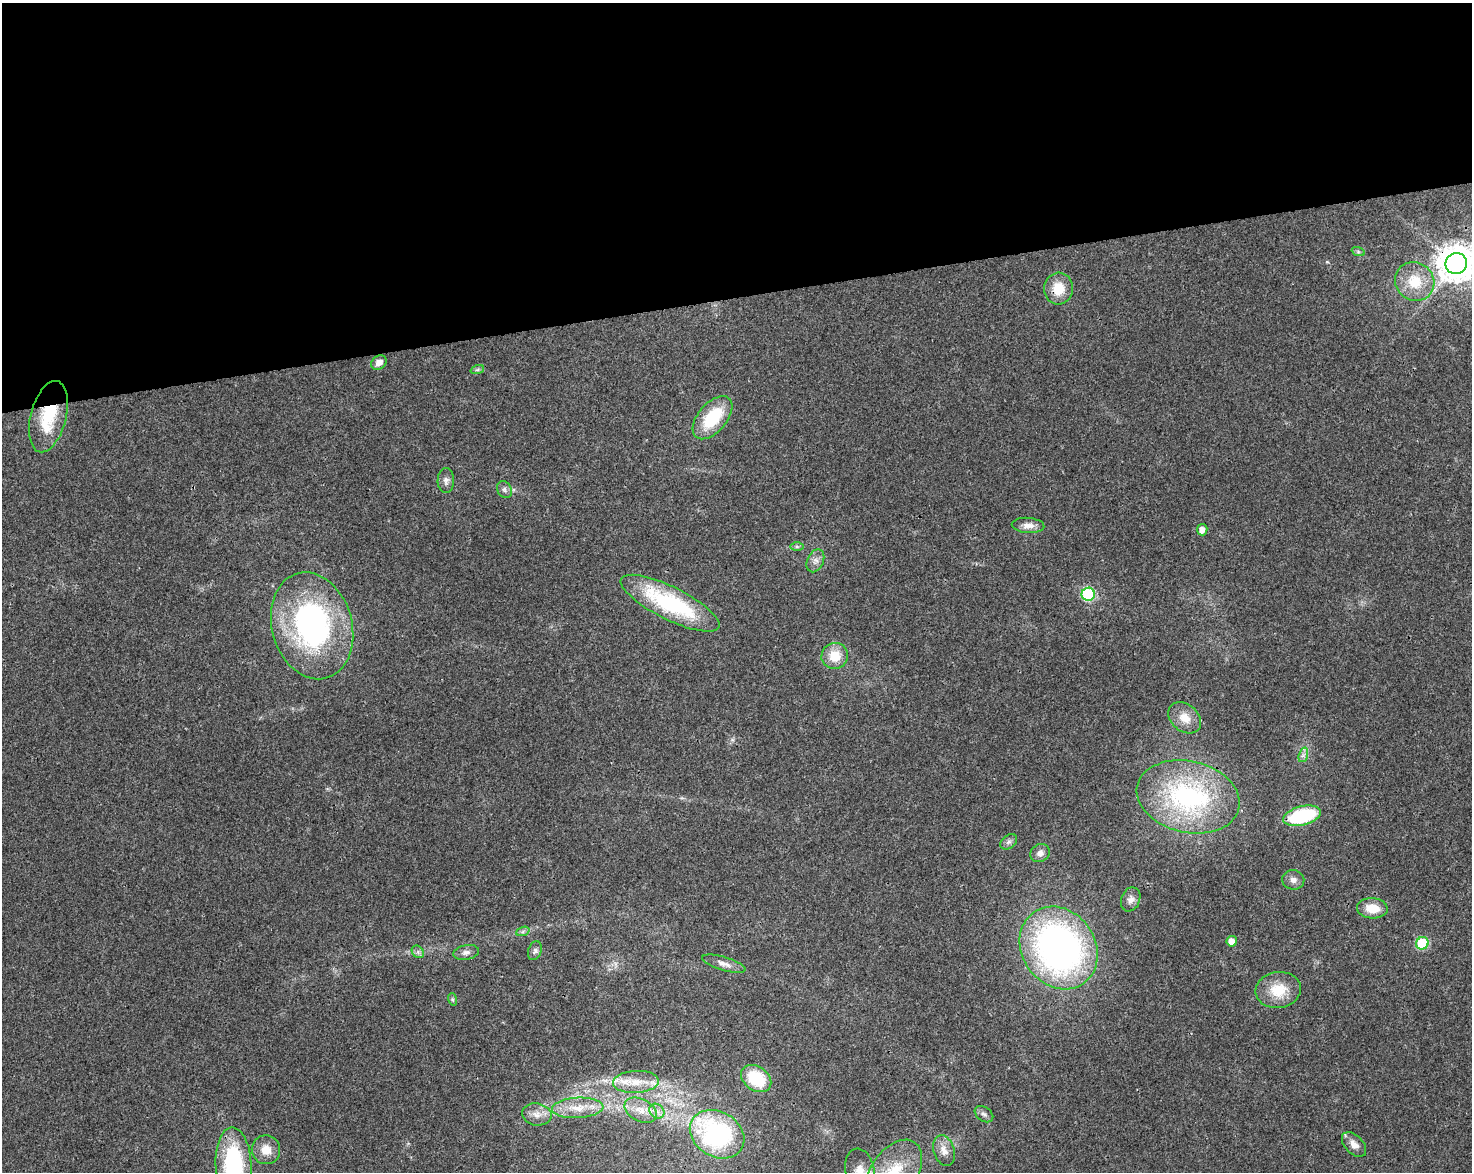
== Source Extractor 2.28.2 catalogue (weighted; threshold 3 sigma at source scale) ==
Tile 2 of 3 x 4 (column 2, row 1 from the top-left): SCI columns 1539-3008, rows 3566-4735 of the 4503 x 4793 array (HDU 1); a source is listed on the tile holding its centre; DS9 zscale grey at full resolution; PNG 1474 x 1174 px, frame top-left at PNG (2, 3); each listed source drawn as its Kron ellipse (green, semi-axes under 4 px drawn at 4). Shown black and unused: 25% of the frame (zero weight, under 3 of 4 exposures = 5% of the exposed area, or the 3 px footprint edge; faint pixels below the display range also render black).
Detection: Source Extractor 2.28.2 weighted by HDU 2 'WHT'; one run over the whole footprint, this tile lists its part. Background 0.0167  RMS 0.0027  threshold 0.0123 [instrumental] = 3 sigma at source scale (4.5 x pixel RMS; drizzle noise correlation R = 1.50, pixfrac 1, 0.0396/0.0396 arcsec/px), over >= 5 px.
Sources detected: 53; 2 inside a brighter listed object's ellipse — not listed separately; the other 51 listed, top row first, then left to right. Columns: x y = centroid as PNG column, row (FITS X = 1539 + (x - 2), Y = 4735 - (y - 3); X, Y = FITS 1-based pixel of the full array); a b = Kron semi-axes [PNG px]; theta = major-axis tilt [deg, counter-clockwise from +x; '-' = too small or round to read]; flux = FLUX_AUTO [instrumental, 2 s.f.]
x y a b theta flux
1358 251 7 4 -20 0.45
1456 263 11 10 - 620
1415 282 20 19 - 8
1058 289 16 14 85 5.9
379 362 8 6 37 1.9
477 370 7 4 18 0.52
48 417 36 17 76 14
712 418 25 14 49 13
446 481 12 8 90 1.4
504 490 9 7 -57 0.9
1028 525 16 7 -4 2.2
1202 530 5 5 - 2
797 547 7 4 0 0.5
815 561 12 8 65 1.5
1088 594 7 6 - 25
670 603 54 16 -26 32
312 626 54 40 -74 68
835 656 13 13 - 5.6
1185 718 18 13 -39 4.1
1303 755 7 4 71 0.86
1188 797 52 35 -13 52
1302 816 19 9 14 22
1009 842 9 6 40 0.96
1040 853 10 8 35 1.4
1293 880 11 9 -7 1.6
1131 899 12 9 68 1.5
1372 908 15 10 -3 4.9
523 931 7 4 20 0.59
1232 941 5 5 - 3.4
1422 943 6 6 - 22
1059 948 43 36 -55 110
535 951 10 6 70 0.96
418 952 7 5 -47 0.75
466 952 13 7 10 1.3
724 964 22 6 -17 1.9
1278 990 23 18 9 7.6
452 999 6 4 -71 0.44
756 1078 16 12 -35 13
636 1082 23 11 3 5
578 1108 26 10 3 5.2
640 1110 17 11 -27 3.9
657 1111 8 6 -43 1.4
537 1114 15 11 -9 2.5
984 1114 10 7 -35 0.91
717 1134 29 22 -31 41
1354 1144 15 9 -46 2.1
266 1150 14 14 - 3.8
944 1150 16 10 -72 2.5
234 1165 38 18 -88 32
860 1170 22 14 -80 4.7
894 1172 36 23 55 15
Overlapping masked pixels (flux is a lower limit): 3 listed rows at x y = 1456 263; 1058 289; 48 417
Isophote crosses this tile's border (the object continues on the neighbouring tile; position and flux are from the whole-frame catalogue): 4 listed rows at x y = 1456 263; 234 1165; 860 1170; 894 1172